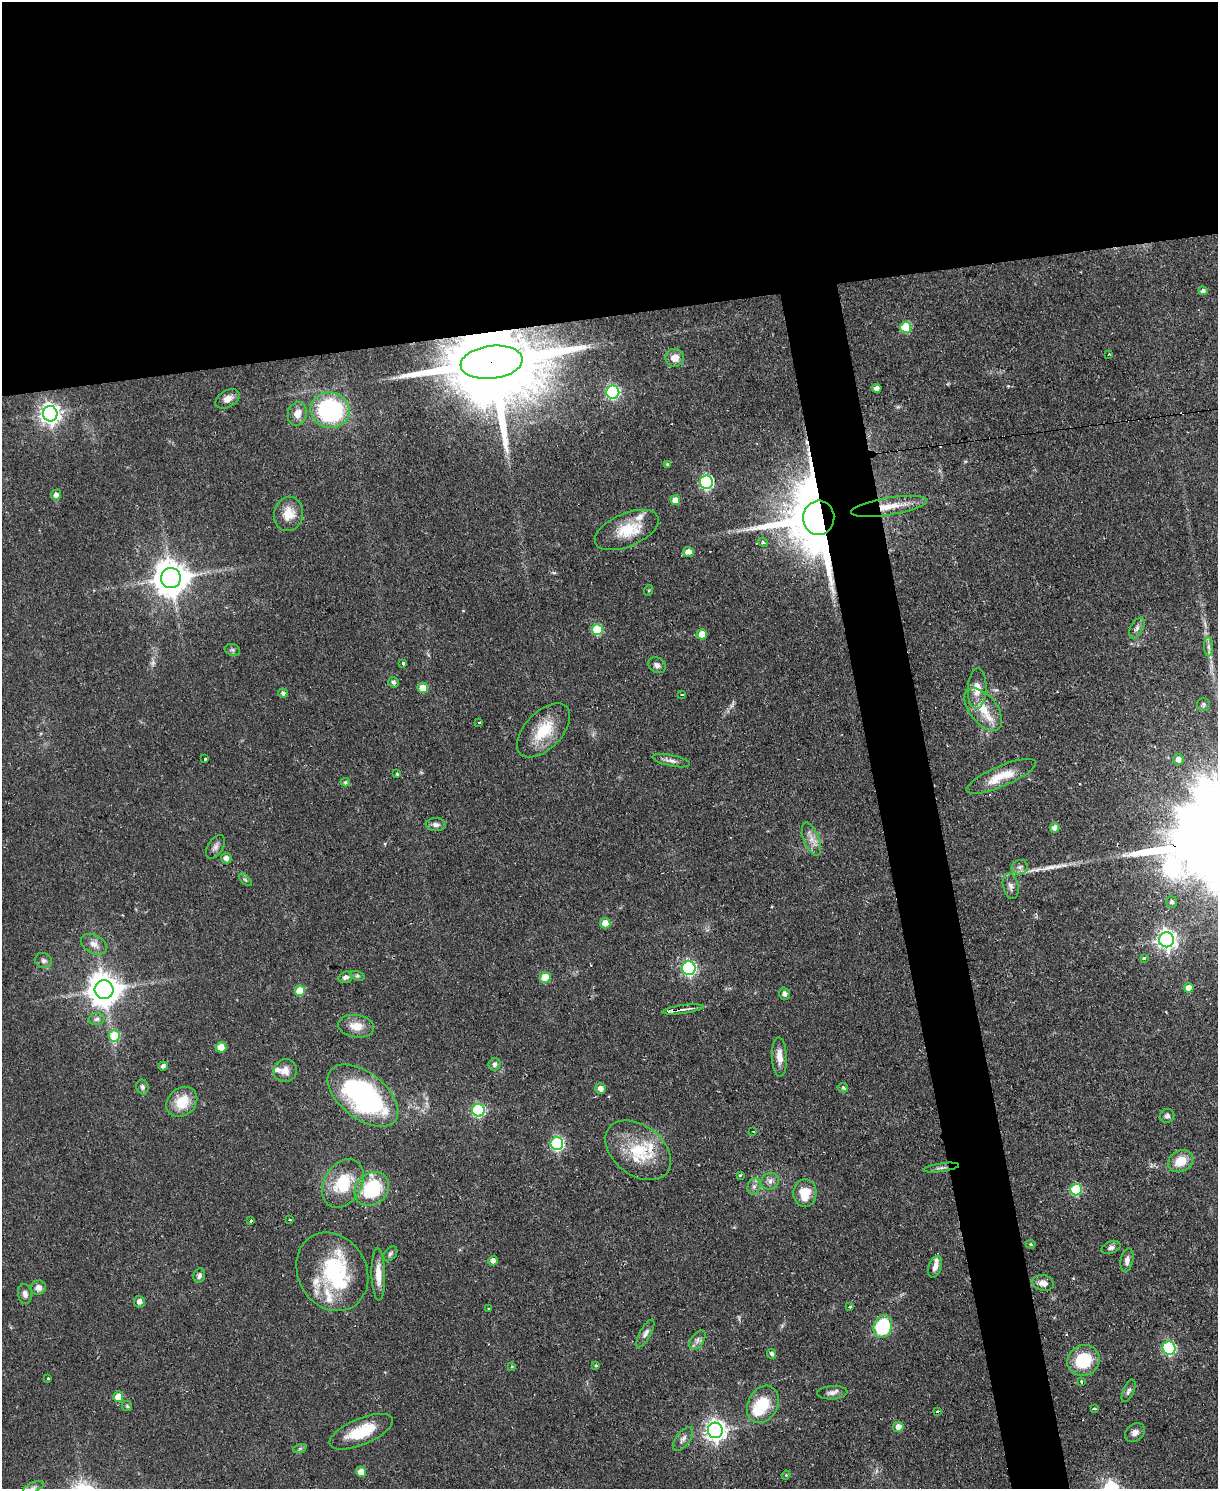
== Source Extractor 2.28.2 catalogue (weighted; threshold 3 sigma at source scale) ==
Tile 2 of 4 x 3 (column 2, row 1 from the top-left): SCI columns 1217-2432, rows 3222-4708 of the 4865 x 4839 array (HDU 1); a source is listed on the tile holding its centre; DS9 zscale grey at full resolution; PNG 1220 x 1491 px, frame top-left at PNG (2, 2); each listed source drawn as its Kron ellipse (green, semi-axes under 4 px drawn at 4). Shown black and unused: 25% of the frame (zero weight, under 2 of 3 exposures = <1% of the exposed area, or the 3 px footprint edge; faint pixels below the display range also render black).
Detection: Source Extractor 2.28.2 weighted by HDU 2 'WHT'; one run over the whole footprint, this tile lists its part. Background 0.0668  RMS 0.0055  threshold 0.0248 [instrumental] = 3 sigma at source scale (4.5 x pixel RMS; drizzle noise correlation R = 1.50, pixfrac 1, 0.05/0.05 arcsec/px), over >= 5 px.
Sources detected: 161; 1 too faint to see at this stretch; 1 inside a brighter object's white glare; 8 cosmic-ray / hot-pixel residue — neither listed nor drawn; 13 inside a brighter listed object's ellipse — not listed separately; the other 138 listed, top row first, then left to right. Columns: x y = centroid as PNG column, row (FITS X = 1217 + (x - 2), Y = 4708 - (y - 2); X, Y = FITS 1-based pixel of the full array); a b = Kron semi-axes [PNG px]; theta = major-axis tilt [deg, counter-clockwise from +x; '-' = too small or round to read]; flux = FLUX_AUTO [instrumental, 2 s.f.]
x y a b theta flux
1203 291 4 4 - 1.5
906 327 5 5 - 23
1109 354 3 2 - 0.44
675 358 9 9 - 5.6
492 362 31 16 7 14000
877 388 5 4 - 2.7
613 392 6 6 - 92
228 399 13 8 31 4.2
330 410 19 18 - 69
50 414 7 7 - 340
297 414 12 9 75 5.3
667 464 3 3 - 0.94
706 482 6 6 - 87
56 495 5 5 - 2.3
675 500 5 5 - 5.6
889 506 38 8 9 12
288 514 17 14 76 9.5
819 518 17 15 85 4000
627 530 34 16 23 17
763 542 5 4 - 0.82
688 552 5 5 - 4.7
171 578 10 10 - 1200
649 590 5 4 - 0.74
1137 628 11 6 61 2.1
597 630 5 5 - 28
702 634 5 5 - 7.5
1208 647 9 4 -89 1.9
232 650 8 6 -20 1.2
403 663 3 3 - 1.8
657 665 9 7 -37 2.1
393 682 5 5 - 1.5
423 688 5 5 - 9.7
977 688 20 9 88 7.7
283 693 5 4 - 1.6
682 695 4 3 - 0.83
1204 704 6 6 - 1.1
983 709 25 13 -52 13
479 722 4 2 - 0.58
544 730 33 18 46 20
205 758 4 3 - 2.3
1178 759 5 5 - 3.3
671 761 19 5 -12 2.8
397 774 3 3 - 0.65
1001 776 37 10 23 13
345 782 4 4 - 0.91
436 825 10 6 -4 2.6
1055 828 5 5 - 3.2
811 839 17 7 -69 4.7
215 847 13 7 58 2.4
226 858 5 5 - 2.9
1020 867 8 7 - 2.4
245 880 8 3 -44 0.82
1011 886 13 7 -76 2.8
1172 902 6 5 - 1.5
605 923 5 5 - 6.5
1167 940 7 7 - 270
94 944 14 9 -27 4.2
1144 958 3 3 - 1.8
44 961 9 7 -24 2
689 968 7 6 - 110
357 976 7 4 -18 0.96
346 977 7 5 18 1.9
545 978 5 5 - 16
1189 988 5 5 - 5.2
104 990 9 9 - 1000
300 991 5 5 - 12
784 994 6 5 - 1.8
683 1009 21 3 8 3
97 1019 8 6 4 1.8
356 1026 18 11 -8 7.7
114 1036 5 5 - 25
221 1047 5 5 - 13
779 1057 20 7 -88 6.1
495 1064 6 6 - 1.6
163 1066 4 4 - 1.9
285 1071 11 11 - 4.6
142 1087 7 6 - 1.6
843 1088 5 4 - 1.1
600 1089 5 5 - 3.3
363 1096 41 23 -38 120
182 1102 17 13 42 14
478 1110 6 6 - 76
1167 1116 7 6 - 1.6
753 1131 2 2 - 0.41
557 1144 6 6 - 89
638 1150 37 25 -38 27
1181 1161 13 10 30 10
941 1168 18 3 8 1.5
740 1175 3 3 - 0.52
770 1181 9 8 - 2.9
343 1183 26 18 58 25
754 1186 8 6 75 2.2
372 1189 18 15 41 34
1076 1189 6 5 - 39
805 1193 14 11 86 12
290 1220 3 3 - 3.2
251 1221 4 3 - 1.6
1031 1244 5 4 - 0.73
1111 1248 10 5 19 1.8
390 1254 8 5 51 1.4
1127 1260 12 6 77 2.9
493 1261 5 4 - 3
935 1267 11 6 72 3.2
332 1272 41 34 -60 49
378 1274 26 6 -88 7.3
199 1276 7 5 81 1.7
1043 1283 11 8 -11 3.6
38 1288 7 7 - 3.3
25 1294 10 7 -79 2.5
139 1302 6 5 - 2.9
850 1307 3 3 - 0.85
489 1309 2 2 - 0.61
883 1327 11 9 71 41
645 1333 15 5 61 2.6
697 1340 11 6 55 2.2
1169 1348 7 6 - 77
772 1354 5 4 - 1.7
1083 1360 16 15 - 25
596 1365 4 3 - 0.6
512 1366 4 3 - 0.53
48 1378 3 3 - 0.46
1081 1381 3 3 - 1.2
1129 1391 12 5 65 1.8
832 1393 15 6 4 2.8
118 1397 5 5 - 9
763 1404 19 14 62 20
127 1406 5 5 - 0.78
1094 1409 4 3 - 3.4
938 1411 3 3 - 2.4
898 1427 5 5 - 4.3
715 1430 8 7 - 330
361 1432 34 13 22 19
1135 1433 11 8 40 3
683 1439 14 7 53 2.5
300 1448 7 4 20 0.99
361 1472 5 5 - 5.5
786 1475 4 3 - 0.45
33 1487 11 5 23 1.6
Overlapping masked pixels (flux is a lower limit): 4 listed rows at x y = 492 362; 889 506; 819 518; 683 1009